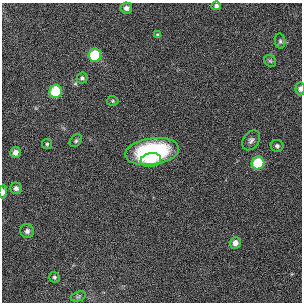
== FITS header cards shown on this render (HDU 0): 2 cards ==
NAXIS1  =                  300
NAXIS2  =                  300

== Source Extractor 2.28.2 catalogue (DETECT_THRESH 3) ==
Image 300 x 300 px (HDU 0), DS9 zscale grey, 1 PNG px = 1 image px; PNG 304 x 304 px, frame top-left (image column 1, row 300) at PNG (2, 3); each listed source drawn as its Kron ellipse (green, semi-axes under 4 px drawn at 4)
Background 0.00634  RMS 0.026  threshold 0.0767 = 3 sigma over >= 5 px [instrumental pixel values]
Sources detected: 24; all 24 listed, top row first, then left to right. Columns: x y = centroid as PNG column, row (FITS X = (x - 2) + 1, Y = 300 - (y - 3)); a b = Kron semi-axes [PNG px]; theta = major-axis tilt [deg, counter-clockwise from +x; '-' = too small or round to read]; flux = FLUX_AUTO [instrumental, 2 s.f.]
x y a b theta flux
216 6 5 4 - 4.4
126 8 6 5 - 7.4
158 35 3 3 - 2.7
280 41 8 5 -81 3.3
95 55 6 6 - 92
270 61 6 5 - 3.1
82 78 5 5 - 3.9
300 89 7 4 86 4.4
56 91 6 6 - 92
113 101 6 5 - 2.5
251 140 11 8 53 7.4
76 141 7 5 50 3.3
47 144 5 5 - 2.6
277 146 6 6 - 5
15 152 5 5 - 9.4
152 152 27 13 8 160
151 160 10 7 7 30
258 163 6 6 - 80
16 188 6 5 - 6.4
3 192 6 4 85 9.5
27 231 7 7 - 5.9
235 243 6 5 - 10
54 277 5 5 - 3.3
78 296 8 4 20 3.2
At the frame edge (FLAGS 8, measured only in part): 2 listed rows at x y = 300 89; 3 192